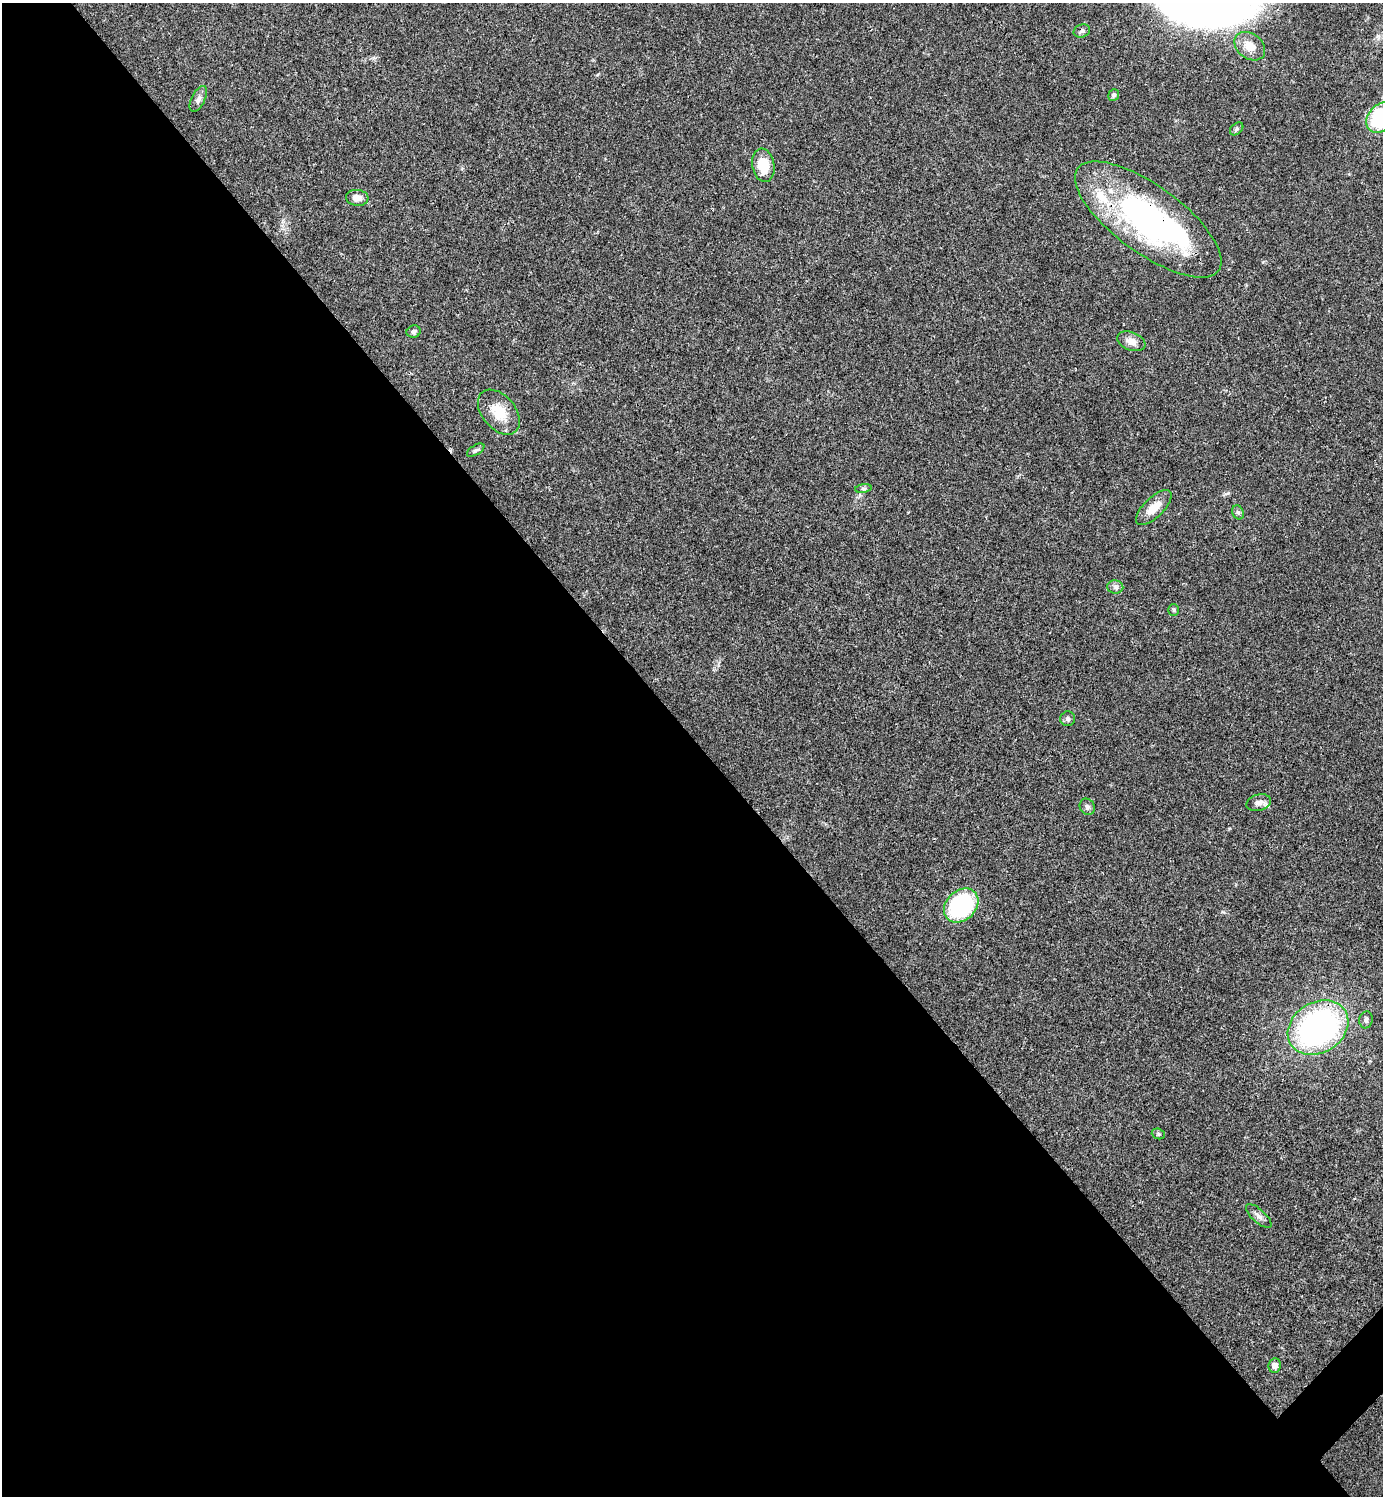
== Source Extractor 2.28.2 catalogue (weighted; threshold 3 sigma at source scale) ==
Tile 9 of 4 x 4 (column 1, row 3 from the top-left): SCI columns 300-1680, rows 1495-2988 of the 5981 x 5981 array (HDU 1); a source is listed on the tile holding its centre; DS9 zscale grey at full resolution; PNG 1385 x 1498 px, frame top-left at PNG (2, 3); each listed source drawn as its Kron ellipse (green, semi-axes under 4 px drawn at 4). Shown black and unused: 51% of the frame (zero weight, under 3 of 4 exposures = <1% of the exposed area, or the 3 px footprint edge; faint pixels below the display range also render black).
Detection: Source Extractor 2.28.2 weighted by HDU 2 'WHT'; one run over the whole footprint, this tile lists its part. Background 0.0205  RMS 0.0022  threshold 0.0101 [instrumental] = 3 sigma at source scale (4.5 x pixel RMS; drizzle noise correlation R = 1.50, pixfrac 1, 0.05/0.05 arcsec/px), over >= 5 px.
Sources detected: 33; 4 inside a brighter object's white glare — neither listed nor drawn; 2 inside a brighter listed object's ellipse — not listed separately; the other 27 listed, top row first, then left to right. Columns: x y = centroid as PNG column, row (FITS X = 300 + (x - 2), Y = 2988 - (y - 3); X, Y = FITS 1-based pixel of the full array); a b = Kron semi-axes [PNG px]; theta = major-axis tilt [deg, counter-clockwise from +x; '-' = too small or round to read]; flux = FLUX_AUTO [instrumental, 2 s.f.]
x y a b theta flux
1082 31 8 6 16 0.61
1250 46 17 12 -38 3.4
1114 95 6 5 - 0.55
198 99 14 6 64 1
1382 118 17 13 45 21
1237 129 8 5 42 0.44
763 165 17 11 -80 5.4
357 198 11 8 -5 2
1148 219 87 33 -36 56
414 332 7 6 - 0.67
1131 341 14 9 -21 2
499 412 26 16 -50 5.6
476 450 10 5 32 0.52
863 488 8 4 8 0.44
1154 508 23 10 44 3.3
1238 512 7 5 -66 0.51
1115 587 8 6 -2 0.7
1174 610 6 5 - 0.34
1068 719 7 7 - 0.67
1259 803 12 8 17 1.3
1087 807 8 7 - 0.67
961 906 19 14 43 24
1366 1020 8 6 81 0.74
1318 1028 32 25 32 71
1158 1134 7 5 -21 0.36
1259 1216 16 6 -42 1.1
1275 1365 7 6 - 1.2
Overlapping masked pixels (flux is a lower limit): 1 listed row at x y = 1148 219
Isophote crosses this tile's border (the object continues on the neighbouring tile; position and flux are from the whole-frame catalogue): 1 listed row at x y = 1382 118